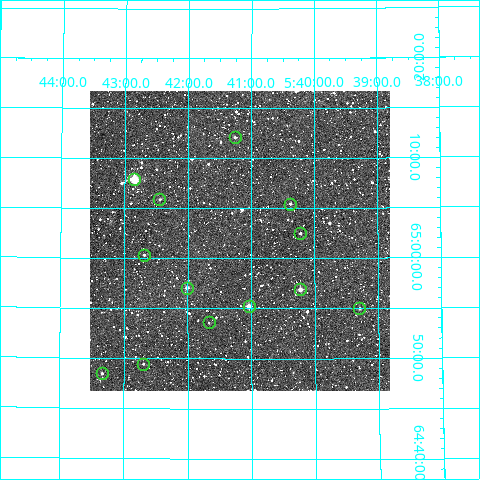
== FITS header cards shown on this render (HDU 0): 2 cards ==
NAXIS1  =                  300
NAXIS2  =                  300

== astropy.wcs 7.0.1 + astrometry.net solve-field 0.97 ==
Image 300 x 300 px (HDU 0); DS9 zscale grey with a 90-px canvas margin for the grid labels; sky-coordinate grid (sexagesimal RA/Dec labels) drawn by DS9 from the SOLVED WCS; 13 Tycho-2 reference stars matched to detected sources circled (green)
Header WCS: RA---TAN/DEC--TAN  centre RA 05:41:11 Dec +65:02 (85.29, +65.03 deg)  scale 6 arcsec/px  FOV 30.0' x 30.0'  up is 0 deg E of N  parity normal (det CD < 0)
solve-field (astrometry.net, Tycho-2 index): VERIFIED the header's WCS against the Tycho-2 star catalogue (12 matches, 0 conflicts) and refined it, rather than solving blind
Solved WCS: RA---TAN-SIP/DEC--TAN-SIP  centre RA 05:41:11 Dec +65:02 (85.30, +65.03 deg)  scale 6 arcsec/px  FOV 30.0' x 30.0'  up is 0 deg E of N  parity normal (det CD < 0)
The solver's refit moves the header's centre by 2.1 arcsec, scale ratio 0.9993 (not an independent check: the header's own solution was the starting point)
Tycho-2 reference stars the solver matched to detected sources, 13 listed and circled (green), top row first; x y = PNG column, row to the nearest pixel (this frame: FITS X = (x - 90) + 1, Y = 300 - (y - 91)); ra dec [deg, ICRS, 3 dp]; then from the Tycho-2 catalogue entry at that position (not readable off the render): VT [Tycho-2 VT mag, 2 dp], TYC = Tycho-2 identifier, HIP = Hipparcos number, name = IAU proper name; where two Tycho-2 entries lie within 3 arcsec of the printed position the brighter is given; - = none
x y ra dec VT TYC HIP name
235 137 85.314 +65.202 11.76 4089-750-1 - -
134 179 85.711 +65.131 8.93 4089-814-1 - -
159 199 85.612 +65.098 11.79 4089-864-1 - -
290 204 85.094 +65.090 11.73 4089-663-1 - -
300 233 85.055 +65.042 11.49 4089-628-1 - -
144 255 85.672 +65.005 13.04 4089-271-1 - -
187 288 85.502 +64.951 10.95 4089-380-1 - -
300 289 85.056 +64.948 10.43 4089-112-1 - -
249 306 85.260 +64.920 9.79 4089-1290-1 - -
359 308 84.824 +64.916 12.27 4089-612-1 - -
209 322 85.417 +64.893 12.22 4089-1203-1 - -
143 364 85.673 +64.824 11.97 4089-920-1 - -
102 373 85.834 +64.808 12.20 4102-80-1 - -